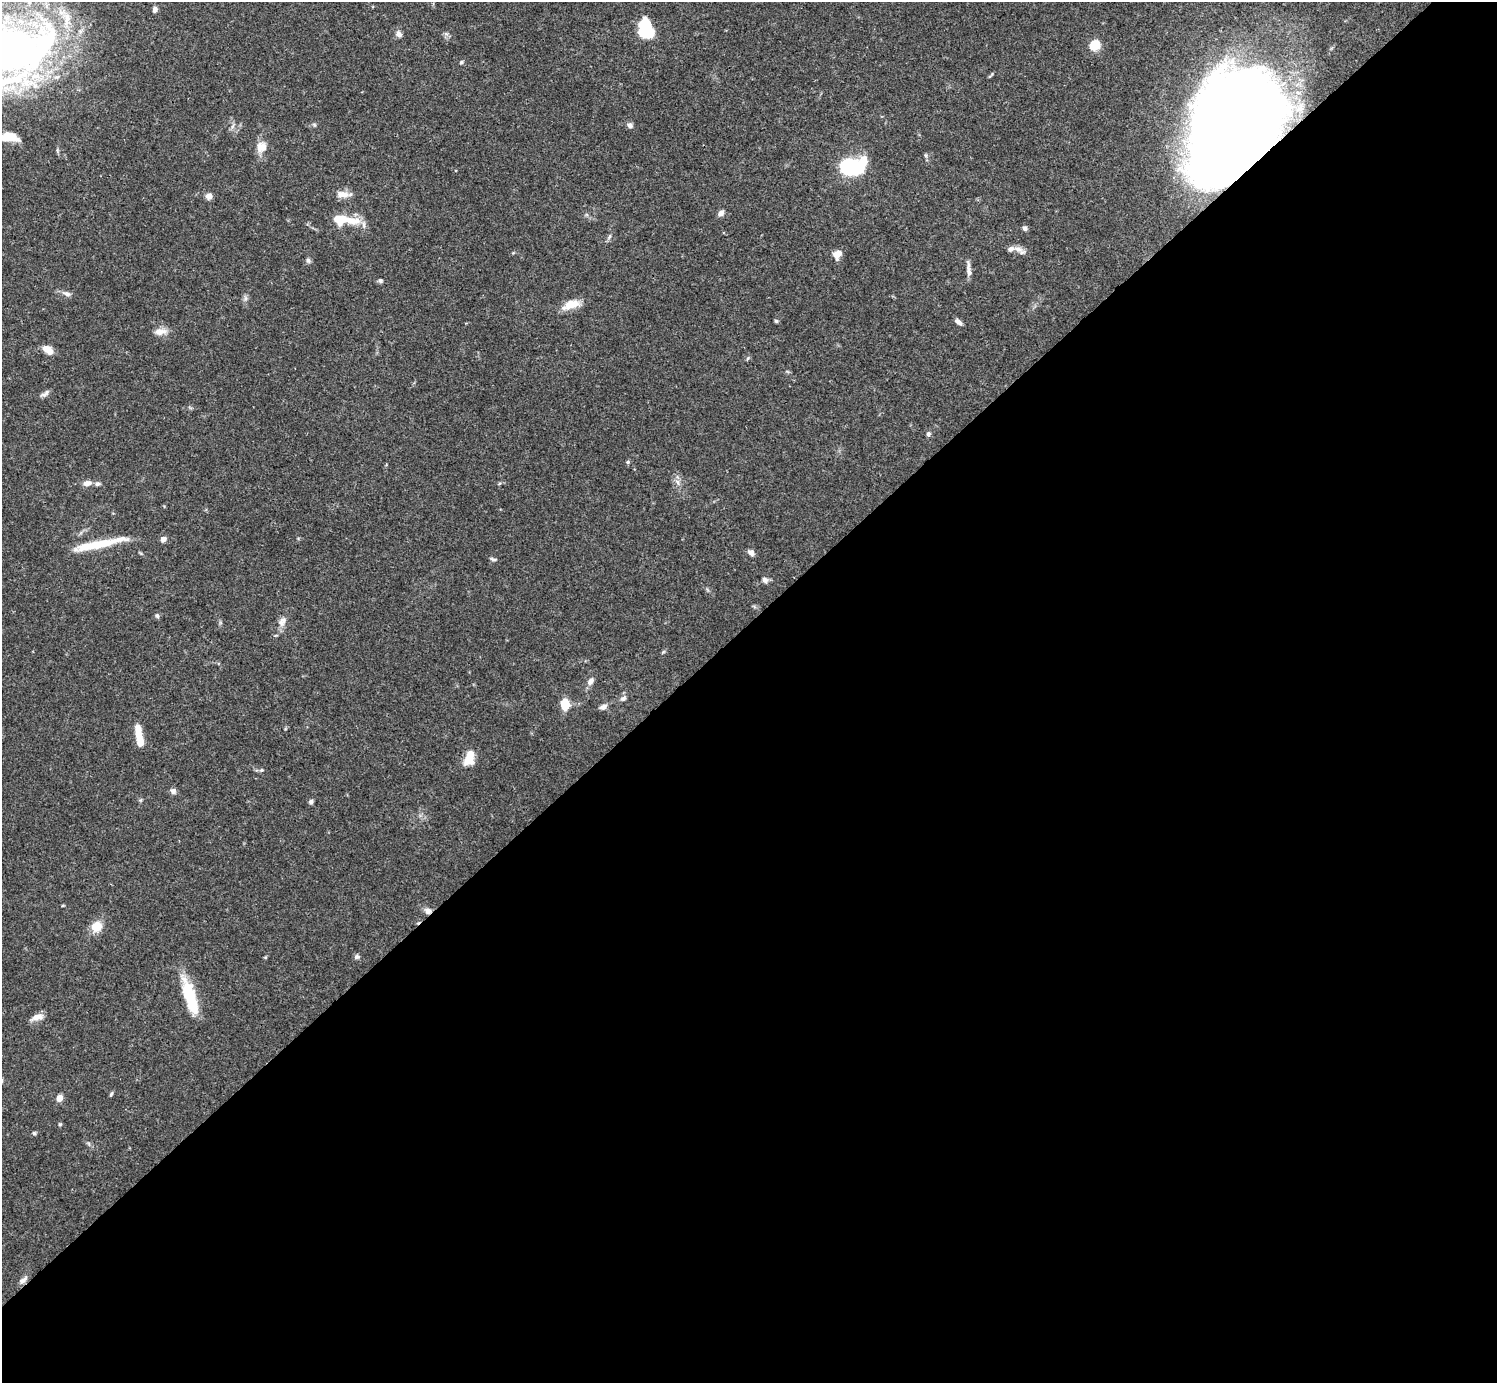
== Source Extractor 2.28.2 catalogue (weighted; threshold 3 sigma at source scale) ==
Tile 15 of 4 x 4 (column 3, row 4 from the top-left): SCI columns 2990-4484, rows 158-1538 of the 5982 x 5981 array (HDU 1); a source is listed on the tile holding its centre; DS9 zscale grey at full resolution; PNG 1499 x 1385 px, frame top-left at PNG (2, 2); no overlay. Shown black and unused: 55% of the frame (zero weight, under 3 of 4 exposures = <1% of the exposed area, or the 3 px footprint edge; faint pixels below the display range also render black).
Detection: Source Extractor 2.28.2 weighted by HDU 2 'WHT'; one run over the whole footprint, this tile lists its part. Background 0.0692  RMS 0.0032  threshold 0.0144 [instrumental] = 3 sigma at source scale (4.5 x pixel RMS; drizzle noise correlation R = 1.50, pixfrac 1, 0.05/0.05 arcsec/px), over >= 5 px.
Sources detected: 74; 2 inside a brighter object's white glare — not listed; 6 inside a brighter listed object's ellipse — not listed separately; the other 66 listed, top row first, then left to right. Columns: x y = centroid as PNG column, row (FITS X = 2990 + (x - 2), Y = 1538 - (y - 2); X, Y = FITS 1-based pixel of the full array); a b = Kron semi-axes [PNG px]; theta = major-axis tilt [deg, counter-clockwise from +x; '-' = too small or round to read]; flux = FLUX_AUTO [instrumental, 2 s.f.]
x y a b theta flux
155 9 6 5 - 1.2
645 25 18 10 77 13
399 34 9 7 -61 1.3
1094 45 5 5 - 21
7 49 93 46 5 260
461 62 5 4 - 0.45
314 125 6 5 - 0.51
630 125 8 6 -31 1.2
1234 125 86 61 63 640
233 126 7 4 70 0.73
8 137 17 8 -6 6.2
261 147 15 14 - 3.7
925 155 6 4 -90 0.5
851 166 16 10 5 48
343 194 19 8 -1 3.2
209 196 8 8 - 1.6
721 213 8 6 52 1.2
339 219 12 9 -16 6.6
351 220 26 10 -5 6.5
1025 228 6 5 - 1
609 237 9 4 60 0.67
1018 249 14 8 -23 2.1
837 254 10 7 68 3
308 260 7 6 - 0.72
969 270 17 5 -85 1.8
380 280 6 5 - 0.58
67 294 11 6 -20 1.3
571 305 23 10 19 5
776 321 5 5 - 0.46
958 322 9 4 -39 1.3
160 332 17 8 2 2.7
46 349 10 7 -4 3.1
748 358 6 4 48 0.44
45 394 13 6 35 1.1
928 434 7 5 82 0.73
628 462 5 5 - 0.46
678 482 10 5 -58 1.3
87 483 10 6 10 2.2
97 484 8 5 -4 0.9
163 539 7 6 - 1.4
103 544 55 9 13 11
751 552 8 5 -38 1.5
493 559 9 4 -12 0.64
765 580 8 6 -46 1.2
157 616 6 5 - 0.67
282 621 15 9 60 2.4
590 681 10 7 59 1.7
623 699 8 6 23 0.98
565 704 10 7 -74 7
603 707 9 6 22 1.4
138 733 18 7 -81 5.3
469 758 15 9 74 6.5
261 770 5 5 - 0.47
173 791 7 6 - 1.3
311 802 6 5 - 0.88
63 905 5 3 - 0.27
428 911 9 7 -9 1.6
96 926 11 10 - 5.5
357 957 8 6 4 0.77
190 995 39 14 -73 13
37 1017 17 7 20 2.5
111 1094 7 4 68 0.54
59 1098 5 4 - 5.1
60 1124 5 4 - 0.41
34 1133 6 4 -46 0.43
23 1280 14 6 38 1.5
Overlapping masked pixels (flux is a lower limit): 2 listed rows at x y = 1234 125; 428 911
Isophote crosses this tile's border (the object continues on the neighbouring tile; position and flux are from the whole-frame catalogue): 2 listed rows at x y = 7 49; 8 137